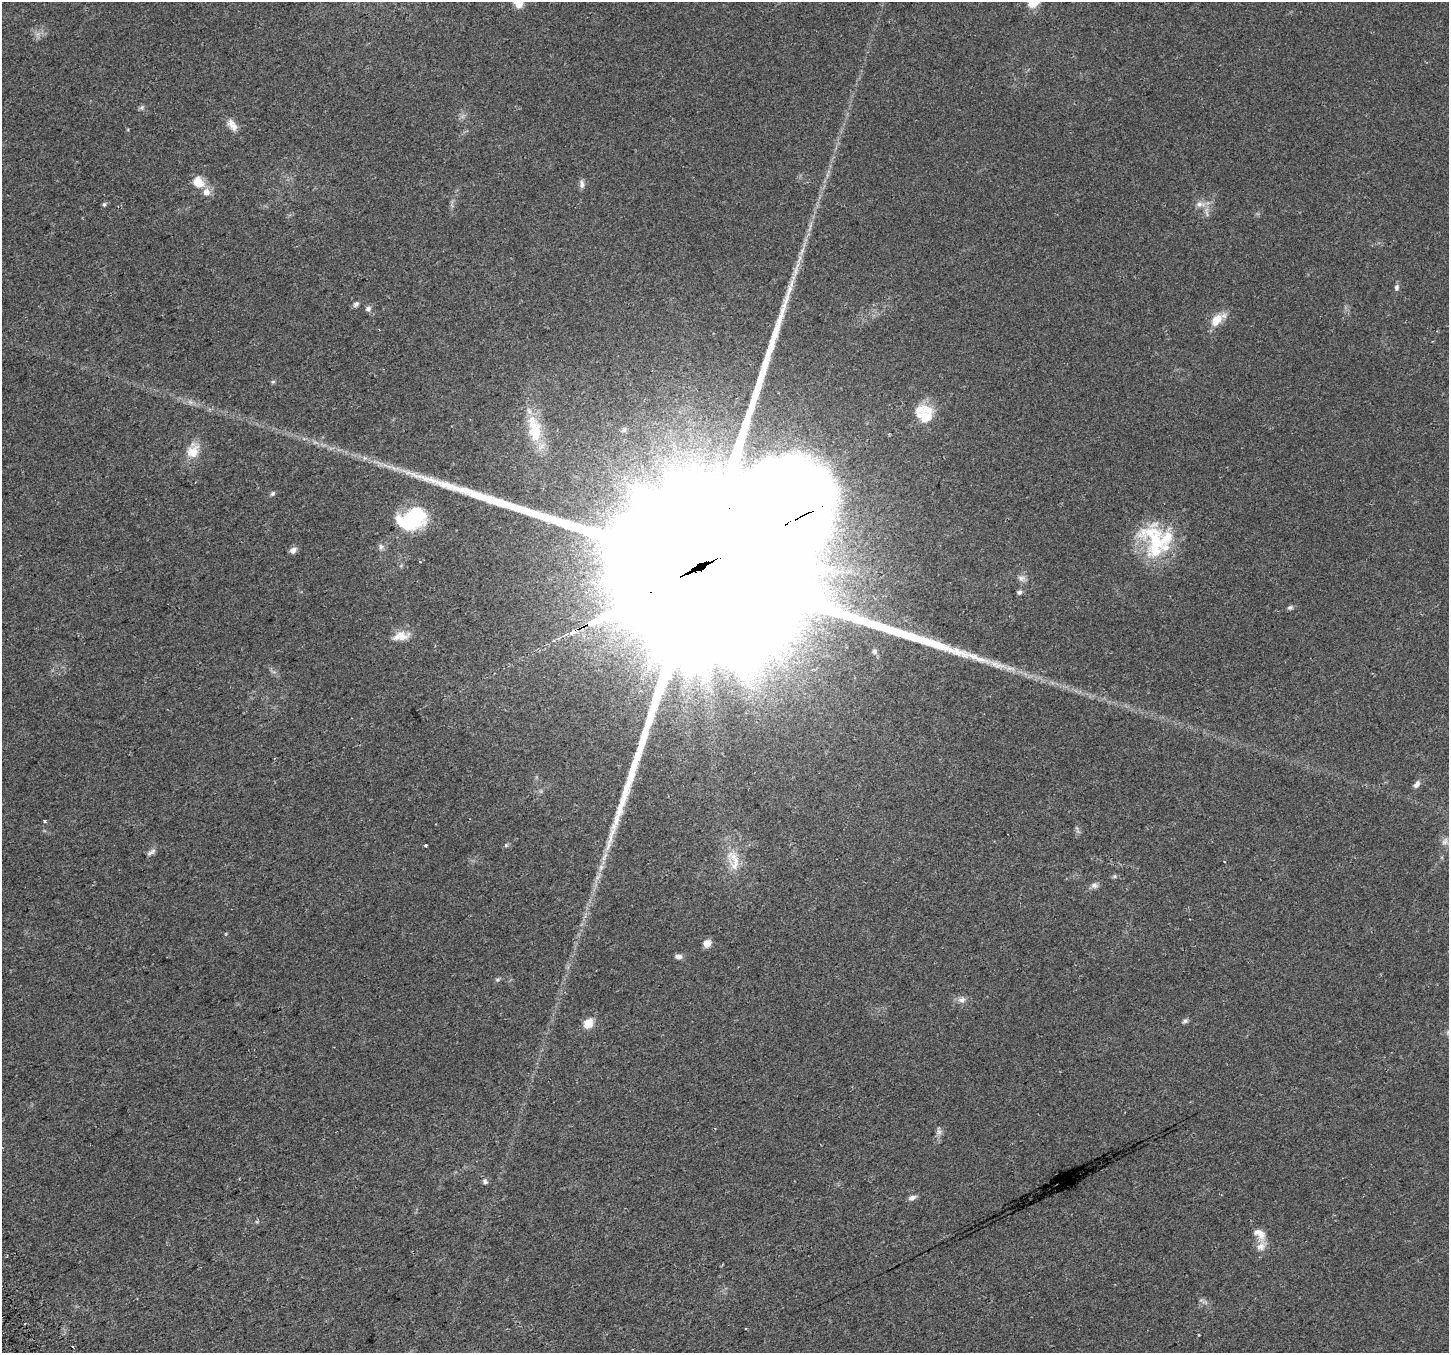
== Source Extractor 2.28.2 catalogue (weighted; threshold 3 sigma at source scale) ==
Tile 7 of 4 x 4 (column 3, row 2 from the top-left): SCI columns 2923-4369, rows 2824-4174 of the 5848 x 5706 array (HDU 1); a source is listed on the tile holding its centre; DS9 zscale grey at full resolution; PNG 1451 x 1355 px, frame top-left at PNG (2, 2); no overlay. Shown black and unused: <1% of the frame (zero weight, under 2 of 3 exposures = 2% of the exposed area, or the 3 px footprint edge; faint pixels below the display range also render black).
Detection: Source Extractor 2.28.2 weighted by HDU 2 'WHT'; one run over the whole footprint, this tile lists its part. Background 0.0511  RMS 0.0081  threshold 0.0365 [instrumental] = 3 sigma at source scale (4.5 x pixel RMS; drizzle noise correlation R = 1.50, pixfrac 1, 0.0396/0.0396 arcsec/px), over >= 5 px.
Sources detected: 65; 4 too faint to see at this stretch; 1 inside a brighter object's white glare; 2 cosmic-ray / hot-pixel residue — not listed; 9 inside a brighter listed object's ellipse — not listed separately; the other 49 listed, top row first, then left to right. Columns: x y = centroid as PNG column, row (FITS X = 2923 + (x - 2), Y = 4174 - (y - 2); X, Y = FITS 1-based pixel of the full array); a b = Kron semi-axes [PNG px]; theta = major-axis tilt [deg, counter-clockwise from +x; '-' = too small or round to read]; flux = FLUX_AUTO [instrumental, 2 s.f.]
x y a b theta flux
142 107 7 5 43 1.6
232 125 19 10 -56 6.9
198 182 15 11 -52 13
582 184 12 6 -89 3.2
104 204 6 5 - 1.6
1200 204 16 9 1 6.3
799 259 20 5 76 6.3
1396 287 9 6 -90 2.3
356 304 6 5 - 2.9
368 309 8 7 - 2.7
1217 319 20 10 40 14
273 382 6 5 - 1.1
925 417 22 17 -2 17
534 429 42 19 -79 36
624 430 6 6 - 1.6
193 451 21 15 70 15
365 458 6 6 - 1.9
394 468 13 4 -30 3.9
273 493 7 5 45 1.6
409 521 30 18 2 54
1155 544 54 25 -90 57
381 547 8 8 - 2.7
293 550 8 6 34 4
693 571 165 42 27 240000
1021 578 11 9 -7 4.1
1019 592 6 6 - 2.1
1290 607 7 6 - 1.8
401 636 23 11 8 10
874 651 6 5 - 1.5
1417 784 10 6 58 3.6
44 821 3 3 - 3
1078 831 8 3 -45 1.4
1445 841 11 9 49 5
425 845 3 3 - 3
151 852 15 5 35 2.7
733 856 22 17 -15 16
604 857 15 6 65 4.8
1114 876 7 5 21 1.5
1094 885 10 7 9 3.2
707 943 6 6 - 10
678 956 9 6 -7 3.3
497 979 7 5 32 1.4
962 1000 10 8 9 3.9
1185 1021 8 5 35 1.9
589 1023 10 7 46 13
939 1131 12 7 -86 3.3
485 1181 8 6 -52 2
912 1198 10 6 17 3.2
1260 1234 18 12 -51 8.8
Overlapping masked pixels (flux is a lower limit): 1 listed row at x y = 693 571